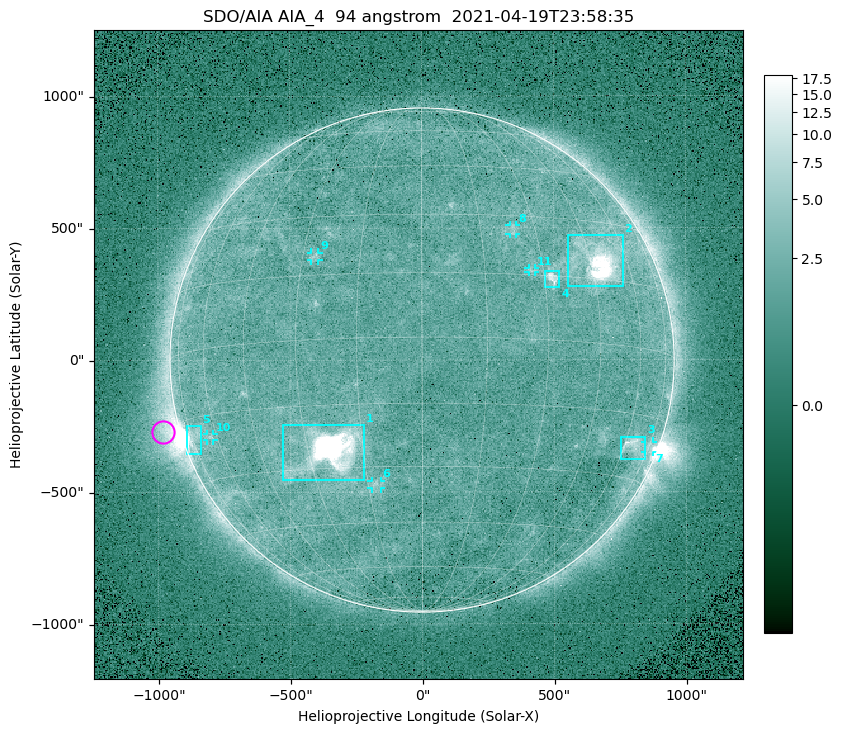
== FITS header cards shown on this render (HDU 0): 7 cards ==
TELESCOP= 'SDO/AIA '
INSTRUME= 'AIA_4   '
WAVELNTH=                   94
WAVEUNIT= 'angstrom'
DATE-OBS= '2021-04-19T23:58:35.12'
CTYPE1  = 'HPLN-TAN'
CTYPE2  = 'HPLT-TAN'

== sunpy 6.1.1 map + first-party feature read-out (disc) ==
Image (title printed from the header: SDO/AIA AIA_4  94 angstrom  2021-04-19T23:58:35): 512 x 512 px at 4.8 arcsec/px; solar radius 955 arcsec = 199 px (full disc in frame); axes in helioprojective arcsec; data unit not stated in the header (colour bar unlabelled)
Orientation: roll -0.138 deg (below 1 deg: not rotated)
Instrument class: DISC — disc imager (sunpy class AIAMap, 94 A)
Bright regions (active regions / flare kernels): reference = the median radial profile (limb darkening/brightening removed); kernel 5 px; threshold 5 sigma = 2.56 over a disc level ~1.78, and >= 1.15x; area >= 9 px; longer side >= 5 px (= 24 arcsec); searched inside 0.97 R_sun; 11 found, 11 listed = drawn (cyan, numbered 1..; 6 of them under ~33 arcsec drawn as corner ticks so the feature stays visible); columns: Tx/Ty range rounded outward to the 10 arcsec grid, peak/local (2 s.f.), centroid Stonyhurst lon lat
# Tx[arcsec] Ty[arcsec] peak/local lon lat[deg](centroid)
1 -530..-220 -460..-240 1217 -24 -26
2 550..760 280..470 51 +48 +20
3 750..850 -380..-290 4.6 +65 -22
4 460..520 270..340 6.1 +32 +14
5 -900..-840 -360..-250 6.1 -73 -19
6 -190..-160 -490..-450 3 -13 -34
7 840..880 -350..-310 2.8 +75 -22
8 330..360 470..510 2.7 +24 +26
9 -420..-390 380..410 2.8 -27 +20
10 -820..-790 -300..-280 2.7 -63 -20
11 400..430 330..350 2.7 +27 +16
Off-limb structures (1.02-1.3 R_sun): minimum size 50 px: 6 found; the strongest spans PA ~90..115 deg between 1.02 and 1.21 R_sun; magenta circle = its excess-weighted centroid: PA ~105 deg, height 1.07 R_sun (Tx ~-980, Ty ~-270 arcsec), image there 4.7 x the reference